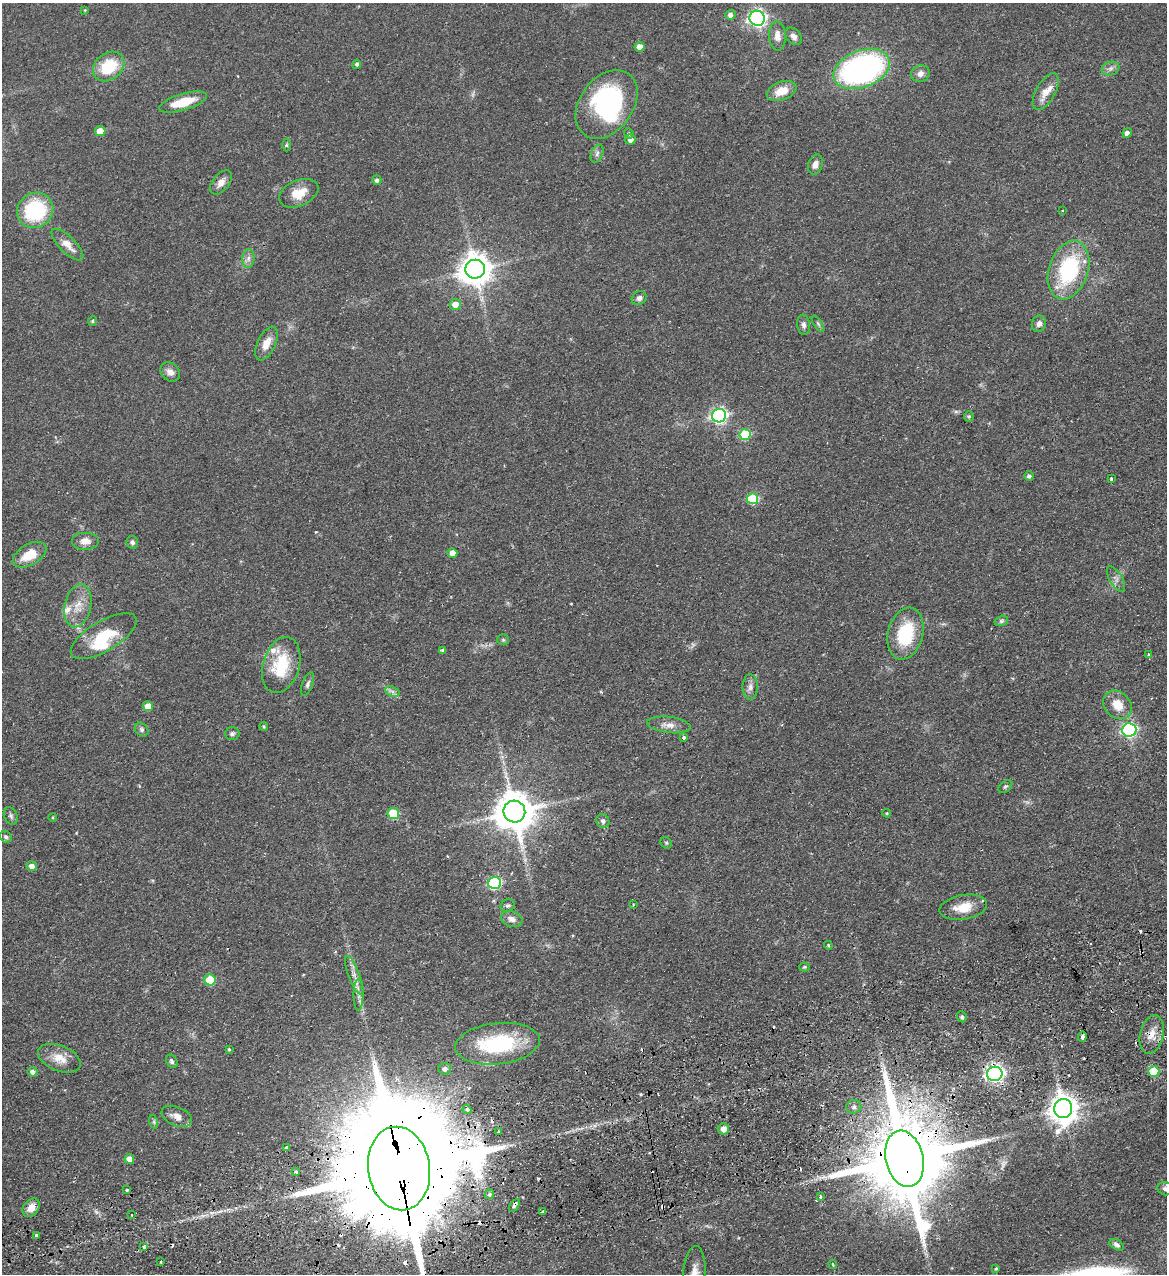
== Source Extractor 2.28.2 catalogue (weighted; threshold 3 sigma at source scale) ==
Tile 7 of 4 x 4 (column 3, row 2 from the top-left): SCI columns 2496-3660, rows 2603-3874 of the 5107 x 5203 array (HDU 1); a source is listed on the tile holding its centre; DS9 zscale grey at full resolution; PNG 1169 x 1276 px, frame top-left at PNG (2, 3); each listed source drawn as its Kron ellipse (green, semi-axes under 4 px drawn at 4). Shown black and unused: <1% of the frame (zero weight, under 2 of 3 exposures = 3% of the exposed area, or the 3 px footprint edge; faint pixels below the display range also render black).
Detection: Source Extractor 2.28.2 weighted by HDU 2 'WHT'; one run over the whole footprint, this tile lists its part. Background 0.0555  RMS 0.005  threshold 0.0226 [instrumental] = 3 sigma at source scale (4.5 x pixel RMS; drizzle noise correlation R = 1.50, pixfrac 1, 0.05/0.05 arcsec/px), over >= 5 px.
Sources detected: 151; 1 too faint to see at this stretch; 2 inside a brighter object's white glare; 17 cosmic-ray / hot-pixel residue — neither listed nor drawn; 4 inside a brighter listed object's ellipse — not listed separately; the other 127 listed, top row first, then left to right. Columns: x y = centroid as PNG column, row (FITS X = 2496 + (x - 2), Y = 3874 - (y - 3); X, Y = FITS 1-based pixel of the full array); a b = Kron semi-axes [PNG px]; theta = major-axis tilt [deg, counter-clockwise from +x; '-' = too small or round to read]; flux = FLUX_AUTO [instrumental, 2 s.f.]
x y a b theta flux
85 10 4 4 - 0.39
730 15 5 4 - 2
757 18 8 7 - 180
777 36 15 8 -87 3.6
793 36 10 7 -48 2.3
640 47 5 5 - 5.3
357 64 4 4 - 0.99
109 66 17 13 38 17
1111 68 9 6 19 1.8
862 69 29 18 21 130
920 74 9 8 - 2.6
782 91 15 9 19 7.4
1046 91 20 9 60 6.1
183 102 25 8 16 13
606 104 38 26 54 62
100 131 5 5 - 10
629 133 5 4 - 0.75
1127 133 5 4 - 2.1
630 139 5 5 - 3.3
286 145 6 4 90 0.71
597 154 9 5 64 1.4
815 164 10 7 71 2.8
377 180 5 4 - 1.3
221 182 14 8 52 3.3
299 193 20 13 24 8.3
35 210 19 17 37 37
1062 211 3 3 - 0.64
67 245 21 8 -45 5.1
248 258 9 6 83 2
475 269 10 9 - 840
1069 270 30 19 72 44
639 298 8 6 36 1.9
455 304 5 5 - 4.4
92 321 5 3 - 0.6
818 324 9 3 -56 0.91
1039 324 8 7 - 2
804 325 10 6 -83 1.7
266 343 18 9 64 5.4
170 372 11 8 -43 2.9
719 416 7 6 - 130
969 416 5 5 - 0.72
745 434 6 5 - 25
1029 476 5 4 - 1.4
1111 479 3 3 - 1.3
753 499 5 5 - 27
85 541 14 9 0 3.7
132 542 6 6 - 1.3
452 553 5 4 - 4.4
29 555 18 10 30 10
1116 579 14 6 -59 2.2
78 606 22 13 77 8
1001 621 7 5 16 0.92
906 634 26 17 75 24
104 636 37 15 31 17
503 640 6 5 - 0.84
442 650 4 3 - 0.76
1148 655 3 3 - 1.1
281 665 29 18 73 22
308 684 12 5 70 1.5
750 687 12 7 89 2.5
392 691 7 4 -19 1.3
1117 705 16 12 -46 7.5
148 706 5 5 - 7
669 725 22 8 -7 4
264 726 4 3 - 0.55
142 730 7 6 - 1.2
1129 730 7 6 - 110
232 734 7 6 - 1.1
684 737 3 3 - 1.8
1005 787 8 5 39 0.82
514 811 11 11 - 1500
393 813 6 5 - 22
887 813 4 3 - 0.52
11 816 9 6 -63 1.2
53 817 4 3 - 0.38
603 821 7 6 - 1.6
6 837 6 5 - 1.1
666 843 6 5 - 0.64
32 866 5 5 - 2.8
495 883 6 6 - 67
633 904 3 2 - 0.42
508 905 7 6 - 1.1
963 907 24 12 10 9
512 919 11 7 -19 3
828 945 4 3 - 0.41
804 967 5 4 - 0.61
354 975 20 5 -69 3.5
210 980 5 5 - 20
358 995 15 5 90 2.5
962 1017 5 4 - 0.9
1152 1035 19 11 77 6
1082 1037 5 3 - 2.9
498 1044 42 20 6 44
229 1049 3 3 - 0.6
59 1058 22 12 -22 7.1
172 1061 7 5 -58 1.3
445 1069 6 6 - 2.1
1154 1071 5 5 - 19
33 1072 5 4 - 2.2
995 1074 8 7 - 200
854 1107 7 7 - 1.5
1063 1109 9 9 - 600
467 1110 5 4 - 3.7
177 1116 16 9 -24 3.8
154 1122 7 4 -72 0.77
724 1129 5 5 - 3.8
498 1132 3 3 - 0.94
287 1148 4 4 - 4.1
129 1159 5 5 - 4.3
904 1159 28 19 -77 8700
399 1168 42 31 -82 22000
296 1172 3 3 - 1.1
1165 1189 8 6 -17 1.5
127 1190 3 3 - 3.6
489 1194 5 4 - 1.2
820 1197 3 3 - 1.2
514 1205 7 3 56 1.7
31 1208 10 7 51 4.2
543 1212 4 3 - 0.75
131 1215 2 2 - 0.52
37 1235 3 3 - 2.7
1117 1245 8 5 -33 1.5
144 1247 3 3 - 1.3
161 1262 3 2 - 0.75
833 1264 5 3 - 0.64
996 1269 4 3 - 0.63
694 1272 26 11 87 6.7
Overlapping masked pixels (flux is a lower limit): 7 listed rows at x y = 1152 1035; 995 1074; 1063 1109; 287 1148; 904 1159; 399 1168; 514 1205
Isophote crosses this tile's border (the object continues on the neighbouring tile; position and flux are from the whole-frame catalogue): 3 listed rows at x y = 399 1168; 1165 1189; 694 1272